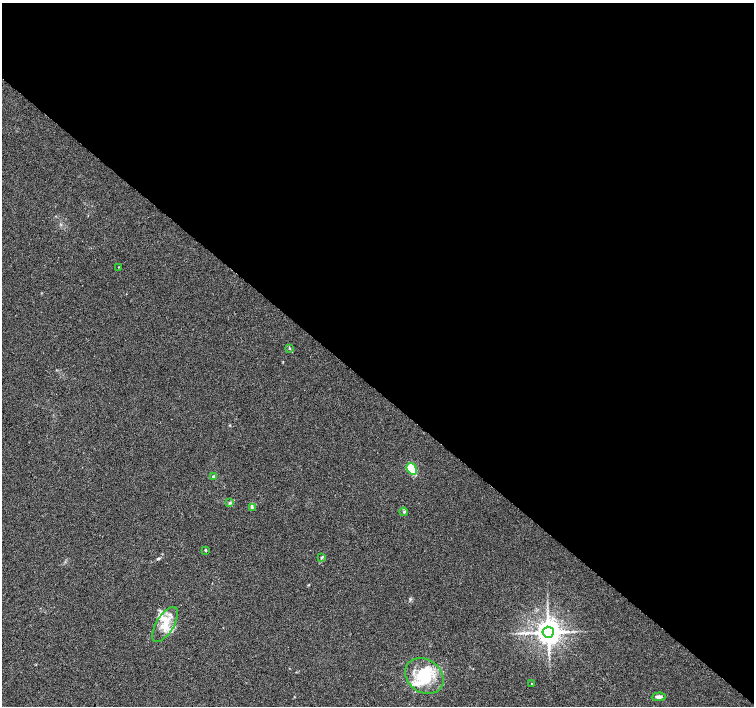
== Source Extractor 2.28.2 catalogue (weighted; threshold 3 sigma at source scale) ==
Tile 3 of 4 x 4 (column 3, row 1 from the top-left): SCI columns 3013-4516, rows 4456-5862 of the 6019 x 6031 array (HDU 1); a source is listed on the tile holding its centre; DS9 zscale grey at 2 x 2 block average (1 PNG px = mean of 2 x 2 image px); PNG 756 x 708 px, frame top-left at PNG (2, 3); each listed source drawn as its Kron ellipse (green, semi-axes under 4 px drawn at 4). Shown black and unused: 55% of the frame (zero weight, under 2 of 3 exposures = <1% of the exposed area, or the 3 px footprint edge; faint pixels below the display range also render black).
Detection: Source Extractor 2.28.2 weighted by HDU 2 'WHT'; one run over the whole footprint, this tile lists its part. Background 0.0471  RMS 0.0062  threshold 0.0278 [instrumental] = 3 sigma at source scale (4.5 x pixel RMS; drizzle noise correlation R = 1.50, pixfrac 1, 0.0396/0.0396 arcsec/px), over >= 5 px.
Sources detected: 18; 1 inside a brighter object's white glare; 1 long thin detection or spike segment (spike, bleed or trail) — neither listed nor drawn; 2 inside a brighter listed object's ellipse — not listed separately; the other 14 listed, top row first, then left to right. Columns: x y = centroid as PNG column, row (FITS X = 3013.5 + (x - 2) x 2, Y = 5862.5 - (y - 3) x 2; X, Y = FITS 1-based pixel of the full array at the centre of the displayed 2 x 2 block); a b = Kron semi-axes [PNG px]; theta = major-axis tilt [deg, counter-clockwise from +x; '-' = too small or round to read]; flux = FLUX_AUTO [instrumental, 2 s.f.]
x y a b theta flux
119 267 2 2 - 1.7
289 348 4 3 - 1.3
412 469 6 4 -56 38
213 476 4 3 - 2
229 503 4 3 - 1.8
252 507 3 3 - 1.5
404 512 4 2 - 1.1
205 550 3 2 - 1.3
321 558 3 2 - 1.2
165 624 20 9 59 25
548 632 5 5 - 2000
424 676 20 16 -35 58
531 683 2 2 - 1.6
659 697 7 4 4 4.5
Diffuse or blended objects may show on this block-average render without a row.